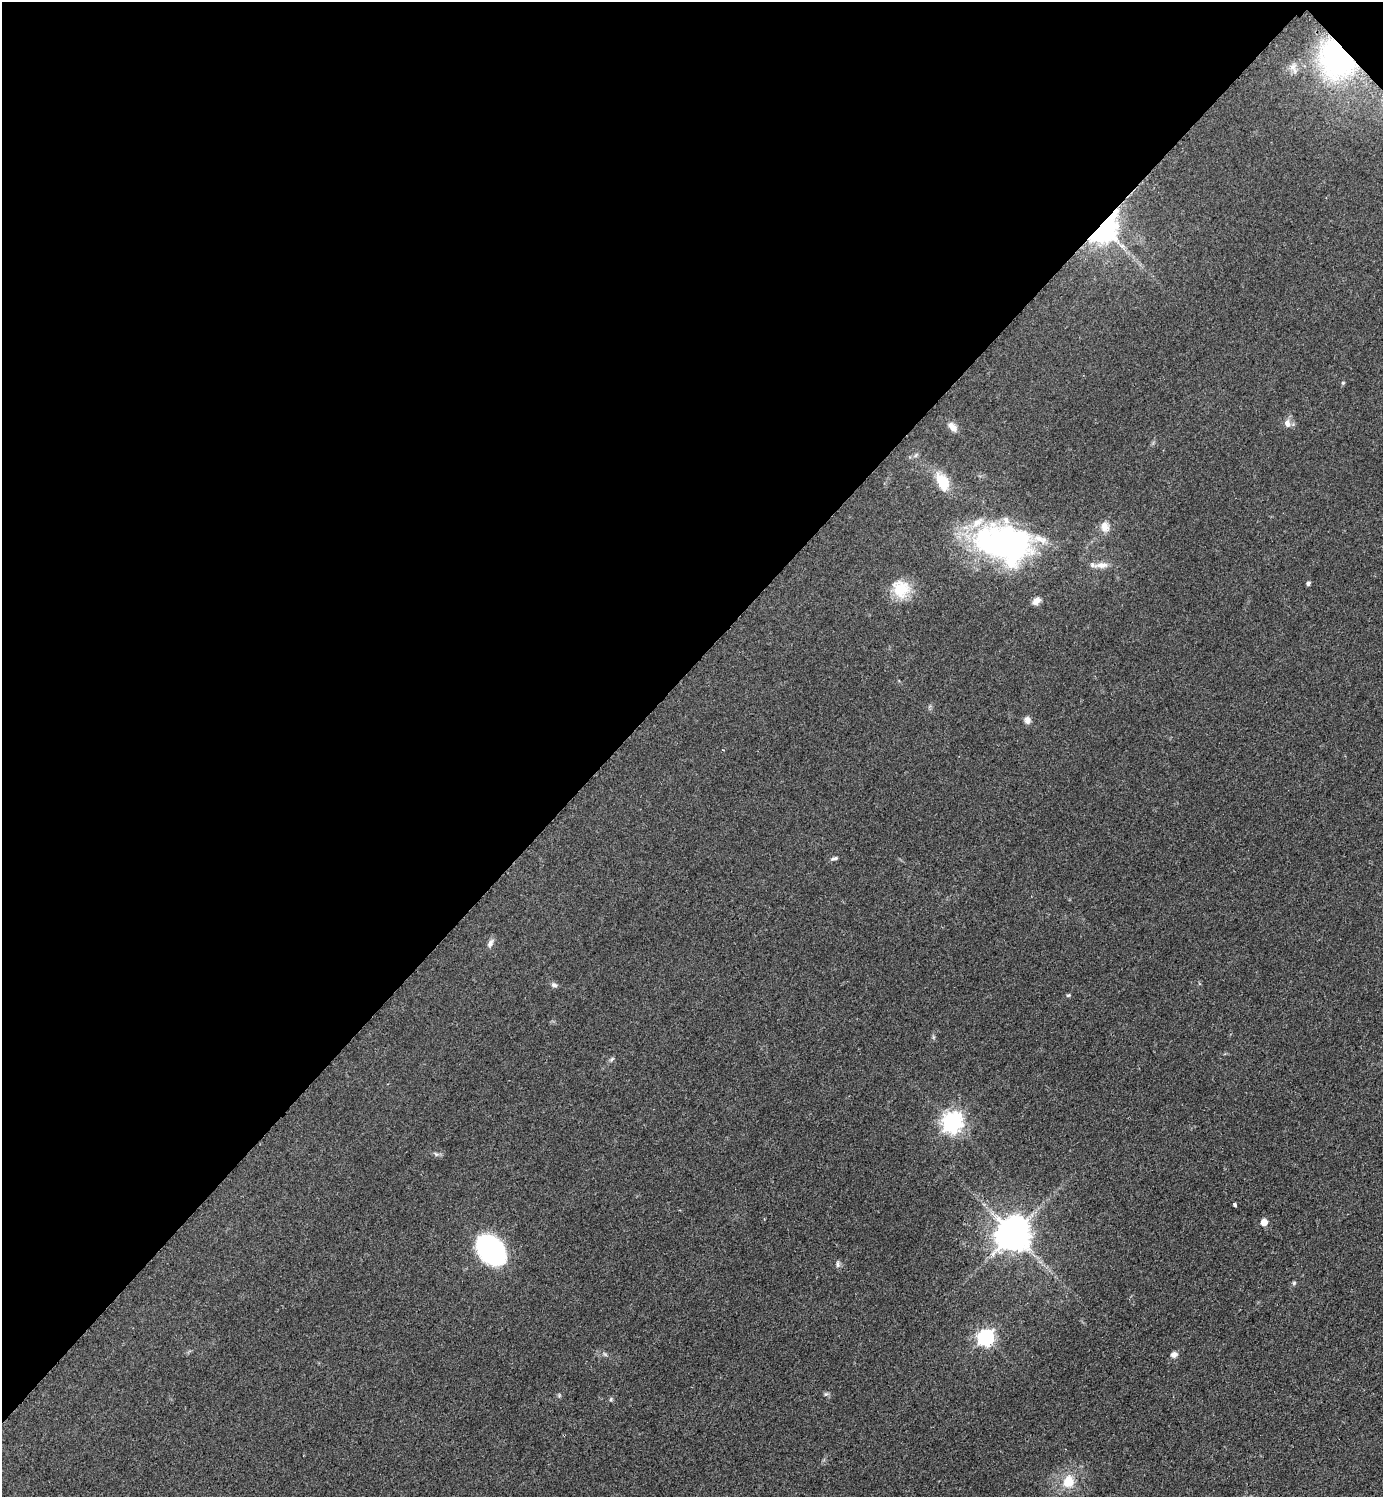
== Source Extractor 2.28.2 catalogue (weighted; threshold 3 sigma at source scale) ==
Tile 2 of 4 x 4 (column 2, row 1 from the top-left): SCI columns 1695-3075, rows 4494-5988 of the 6004 x 6004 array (HDU 1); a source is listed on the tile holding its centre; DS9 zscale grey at full resolution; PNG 1385 x 1499 px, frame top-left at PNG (2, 2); no overlay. Shown black and unused: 45% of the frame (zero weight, under 2 of 3 exposures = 1% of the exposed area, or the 3 px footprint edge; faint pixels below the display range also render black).
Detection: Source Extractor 2.28.2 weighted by HDU 2 'WHT'; one run over the whole footprint, this tile lists its part. Background 0.0782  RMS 0.0082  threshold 0.0367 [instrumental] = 3 sigma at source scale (4.5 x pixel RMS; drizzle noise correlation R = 1.50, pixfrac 1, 0.05/0.05 arcsec/px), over >= 5 px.
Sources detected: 38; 2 inside a brighter object's white glare — not listed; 3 inside a brighter listed object's ellipse — not listed separately; the other 33 listed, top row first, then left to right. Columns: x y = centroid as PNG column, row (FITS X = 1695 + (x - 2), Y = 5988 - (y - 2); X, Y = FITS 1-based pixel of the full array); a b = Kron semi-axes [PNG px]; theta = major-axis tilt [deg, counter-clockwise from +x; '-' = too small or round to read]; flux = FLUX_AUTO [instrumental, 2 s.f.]
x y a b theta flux
1336 58 26 21 -62 210
1293 67 11 7 46 4.9
1100 232 20 12 17 590
1343 383 5 4 - 0.92
1287 423 11 9 -65 4.5
952 427 14 8 -47 5.8
942 482 24 13 -63 19
1105 527 15 11 -79 7.3
999 543 57 35 -4 220
1101 565 23 8 3 7.4
1308 583 5 4 - 1.7
901 589 23 22 - 23
1036 601 10 7 33 4.8
1027 720 9 8 - 3.6
834 858 8 4 16 1.9
490 943 12 6 63 3.3
554 985 8 6 -18 2.6
1068 995 6 4 20 1.1
612 1059 7 4 37 1.6
952 1122 8 7 - 450
436 1154 7 4 -44 1.5
1235 1205 4 3 - 3.7
1264 1222 5 5 - 12
1013 1234 10 9 - 1900
491 1250 22 15 -50 200
837 1264 10 5 87 2.1
1294 1283 5 5 - 1.3
985 1337 7 6 - 230
605 1354 8 3 -45 1.3
1174 1354 8 8 - 3
826 1394 7 5 20 1.4
611 1399 5 5 - 1.2
1069 1482 8 8 - 22
Overlapping masked pixels (flux is a lower limit): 2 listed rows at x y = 1336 58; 1100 232